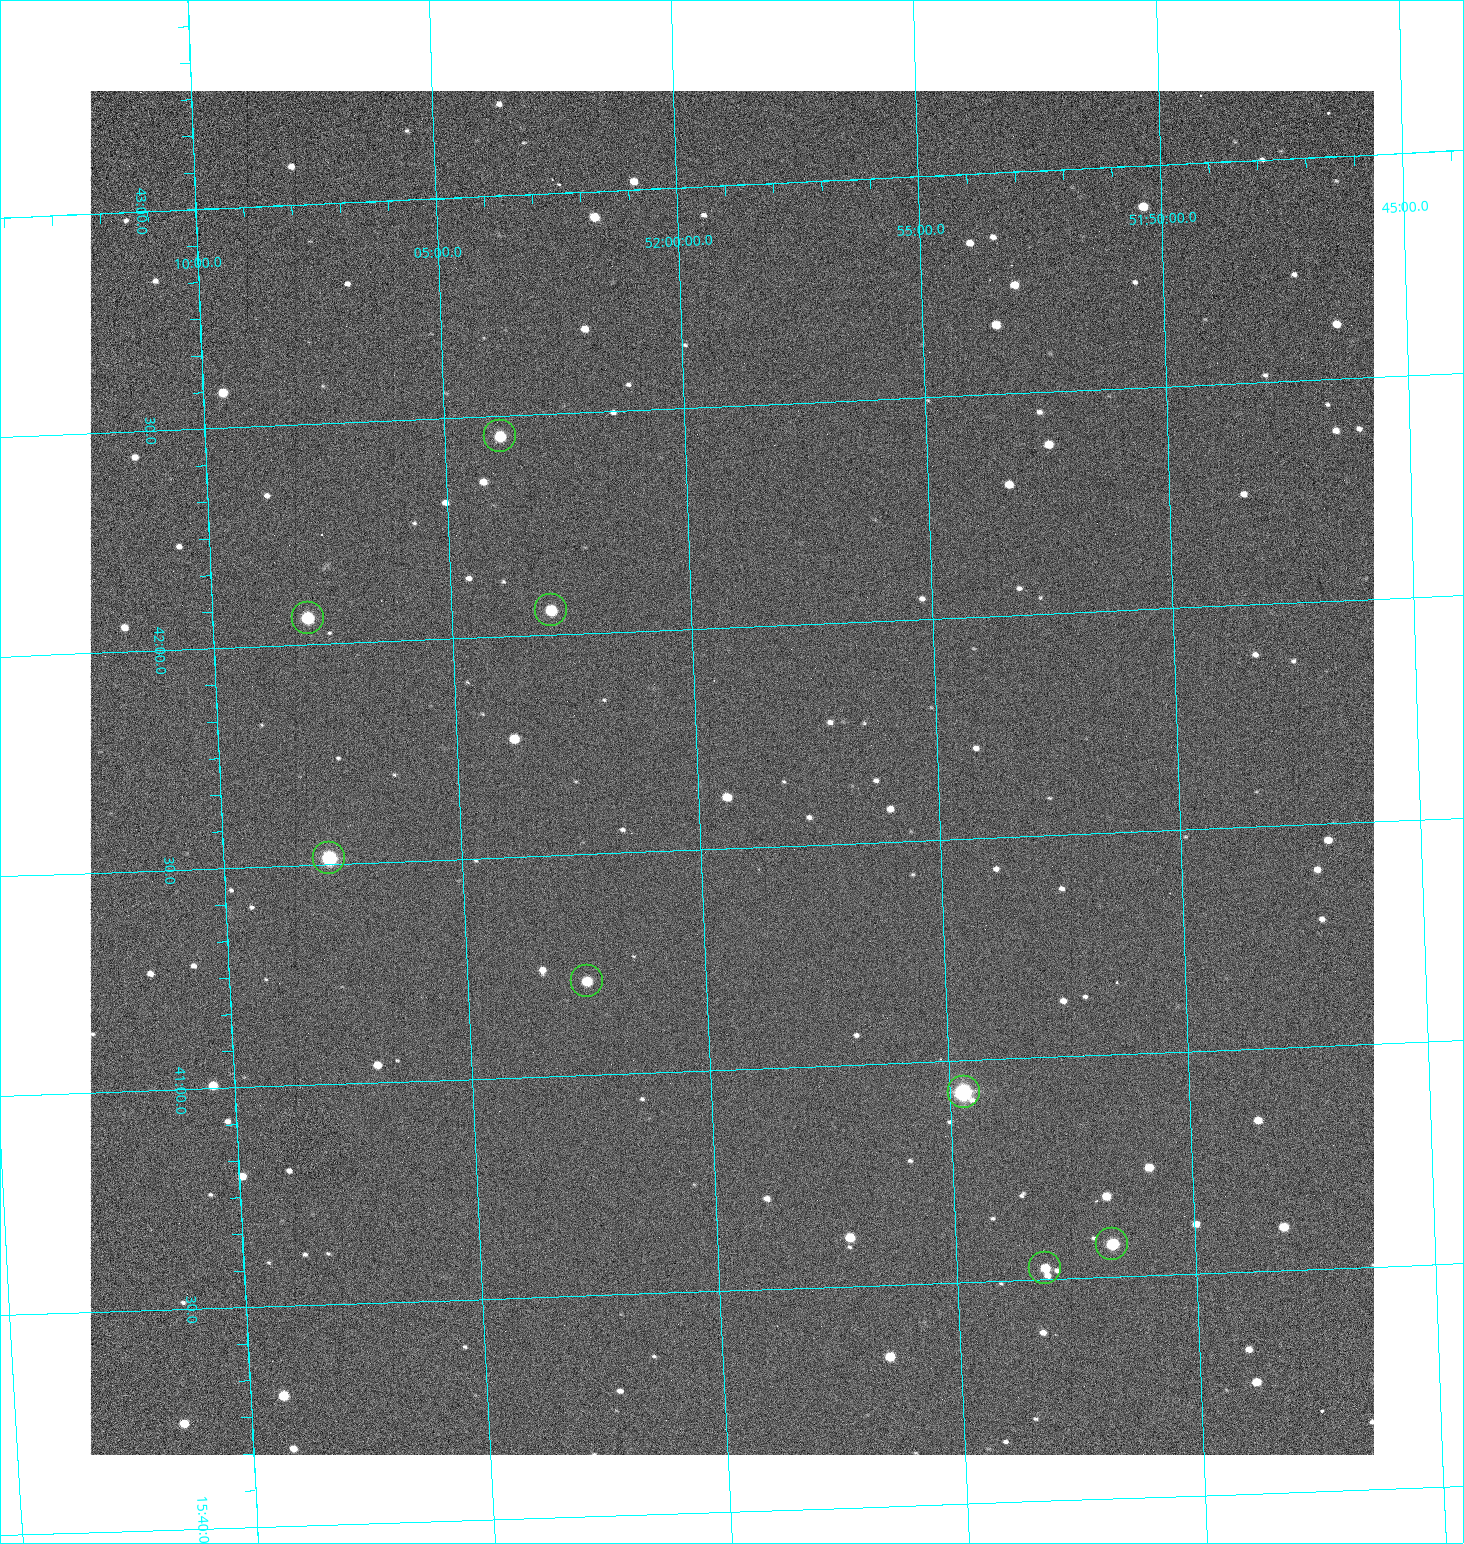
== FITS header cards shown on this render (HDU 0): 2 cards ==
NAXIS1  =                 1284 /fastest changing axis
NAXIS2  =                 1364 /next to fastest changing axis

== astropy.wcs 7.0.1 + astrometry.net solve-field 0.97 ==
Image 1284 x 1364 px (HDU 0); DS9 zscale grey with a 90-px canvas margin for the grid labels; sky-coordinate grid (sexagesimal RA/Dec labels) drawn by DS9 from the SOLVED WCS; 8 Tycho-2 reference stars matched to detected sources circled (green)
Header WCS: RA---TAN/DEC--TAN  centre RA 15:41:40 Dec +51:59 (235.42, +51.99 deg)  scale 1.26 arcsec/px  FOV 26.9' x 28.5'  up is +92 deg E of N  parity flipped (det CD > 0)
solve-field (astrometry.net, Tycho-2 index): VERIFIED the header's WCS against the Tycho-2 star catalogue (8 matches, 0 conflicts) and refined it, rather than solving blind
Solved WCS: RA---TAN-SIP/DEC--TAN-SIP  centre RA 15:41:40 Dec +51:59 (235.42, +51.99 deg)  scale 1.25 arcsec/px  FOV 26.8' x 28.5'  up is +92 deg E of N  parity flipped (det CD > 0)
The solver's refit moves the header's centre by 0.69 arcsec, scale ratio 0.9978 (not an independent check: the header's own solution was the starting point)
Tycho-2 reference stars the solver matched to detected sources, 8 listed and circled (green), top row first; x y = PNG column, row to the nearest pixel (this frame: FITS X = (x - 91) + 1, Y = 1364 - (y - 91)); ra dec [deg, ICRS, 3 dp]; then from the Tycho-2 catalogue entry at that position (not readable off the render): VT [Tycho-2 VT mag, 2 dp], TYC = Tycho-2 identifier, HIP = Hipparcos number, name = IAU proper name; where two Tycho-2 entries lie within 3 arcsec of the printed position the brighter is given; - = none
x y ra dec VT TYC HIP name
501 436 235.614 +52.064 11.61 3489-1132-1 - -
552 610 235.514 +52.049 11.19 3489-1407-1 - -
309 618 235.515 +52.133 11.12 3489-1380-1 - -
330 858 235.378 +52.130 9.31 3489-1322-1 76850 -
588 981 235.303 +52.042 11.52 3489-958-1 - -
965 1092 235.232 +51.912 9.59 3489-824-1 - -
1113 1244 235.143 +51.862 10.97 3489-1016-1 - -
1046 1268 235.131 +51.886 12.29 3489-908-1 - -